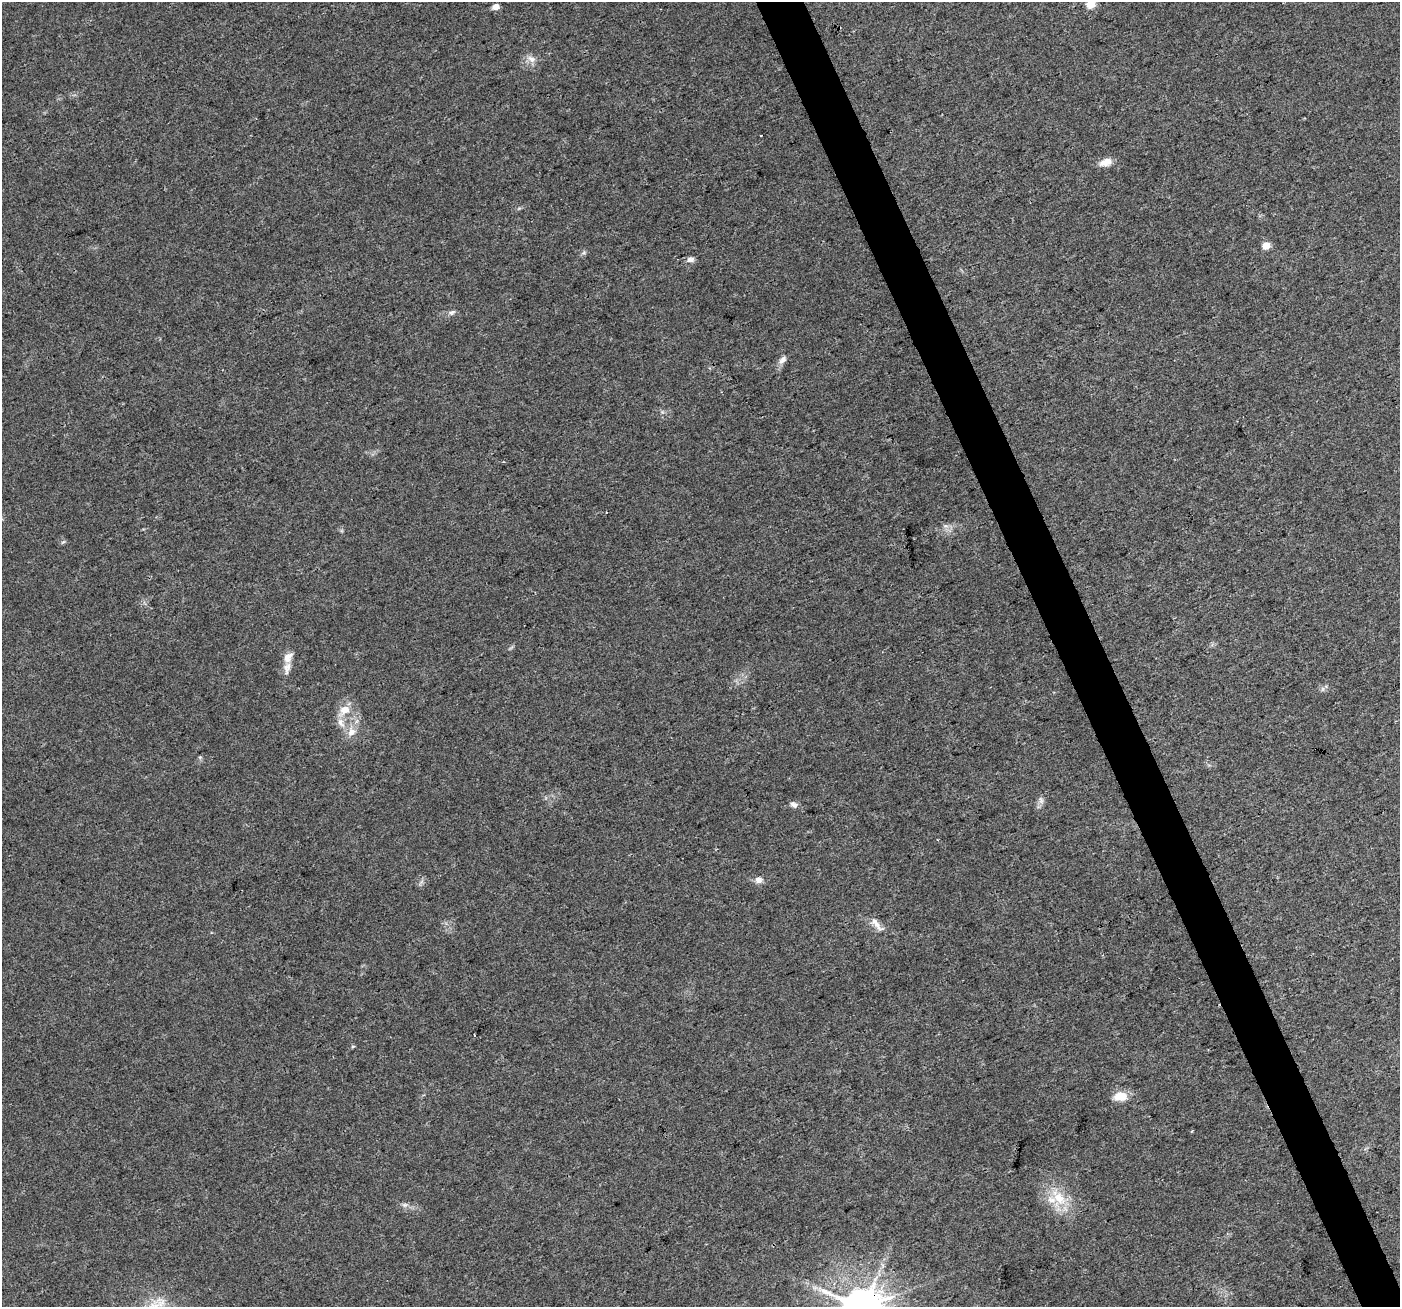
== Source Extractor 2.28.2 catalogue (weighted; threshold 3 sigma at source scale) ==
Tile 6 of 4 x 4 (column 2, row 2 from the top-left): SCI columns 1401-2798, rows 2753-4057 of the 5594 x 5446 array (HDU 1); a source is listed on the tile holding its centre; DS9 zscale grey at full resolution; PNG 1402 x 1309 px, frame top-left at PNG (2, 2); no overlay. Shown black and unused: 3% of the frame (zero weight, under 3 of 4 exposures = <1% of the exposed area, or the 3 px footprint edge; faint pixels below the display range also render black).
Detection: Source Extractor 2.28.2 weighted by HDU 2 'WHT'; one run over the whole footprint, this tile lists its part. Background 0.0402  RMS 0.0038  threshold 0.0172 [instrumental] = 3 sigma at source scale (4.5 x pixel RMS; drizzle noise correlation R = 1.50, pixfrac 1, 0.0396/0.0396 arcsec/px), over >= 5 px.
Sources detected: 31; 3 inside a brighter listed object's ellipse — not listed separately; the other 28 listed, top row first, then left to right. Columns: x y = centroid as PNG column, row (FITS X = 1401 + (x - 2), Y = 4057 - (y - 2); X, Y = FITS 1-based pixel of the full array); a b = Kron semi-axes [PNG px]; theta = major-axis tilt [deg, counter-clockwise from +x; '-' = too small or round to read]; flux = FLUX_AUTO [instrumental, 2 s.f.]
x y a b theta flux
1091 4 5 5 - 13
496 7 5 4 - 4.3
531 59 13 8 -29 2.6
761 135 3 2 - 0.39
1106 162 17 9 20 3.4
1266 246 5 5 - 8.9
584 252 8 5 18 0.77
691 260 10 6 1 1.6
452 312 10 5 24 1.1
782 360 14 7 46 2.1
606 512 2 2 - 0.28
946 526 7 4 -17 0.92
288 657 14 10 54 3.1
344 710 19 12 42 5.6
351 732 13 10 61 3.8
200 757 6 4 43 0.53
1041 800 12 6 -72 1.4
794 805 9 7 -19 1.7
758 880 10 8 -14 2
876 924 24 8 -45 3.3
474 1035 3 3 - 1.8
353 1046 5 3 - 0.44
1120 1096 15 10 4 6
1192 1131 3 2 - 0.52
1059 1198 28 13 -50 11
405 1205 8 6 20 1.1
815 1288 7 4 -18 1
161 1303 20 16 -58 7.8
Isophote crosses this tile's border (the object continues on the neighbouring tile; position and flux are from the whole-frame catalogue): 2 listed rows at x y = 1091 4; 161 1303